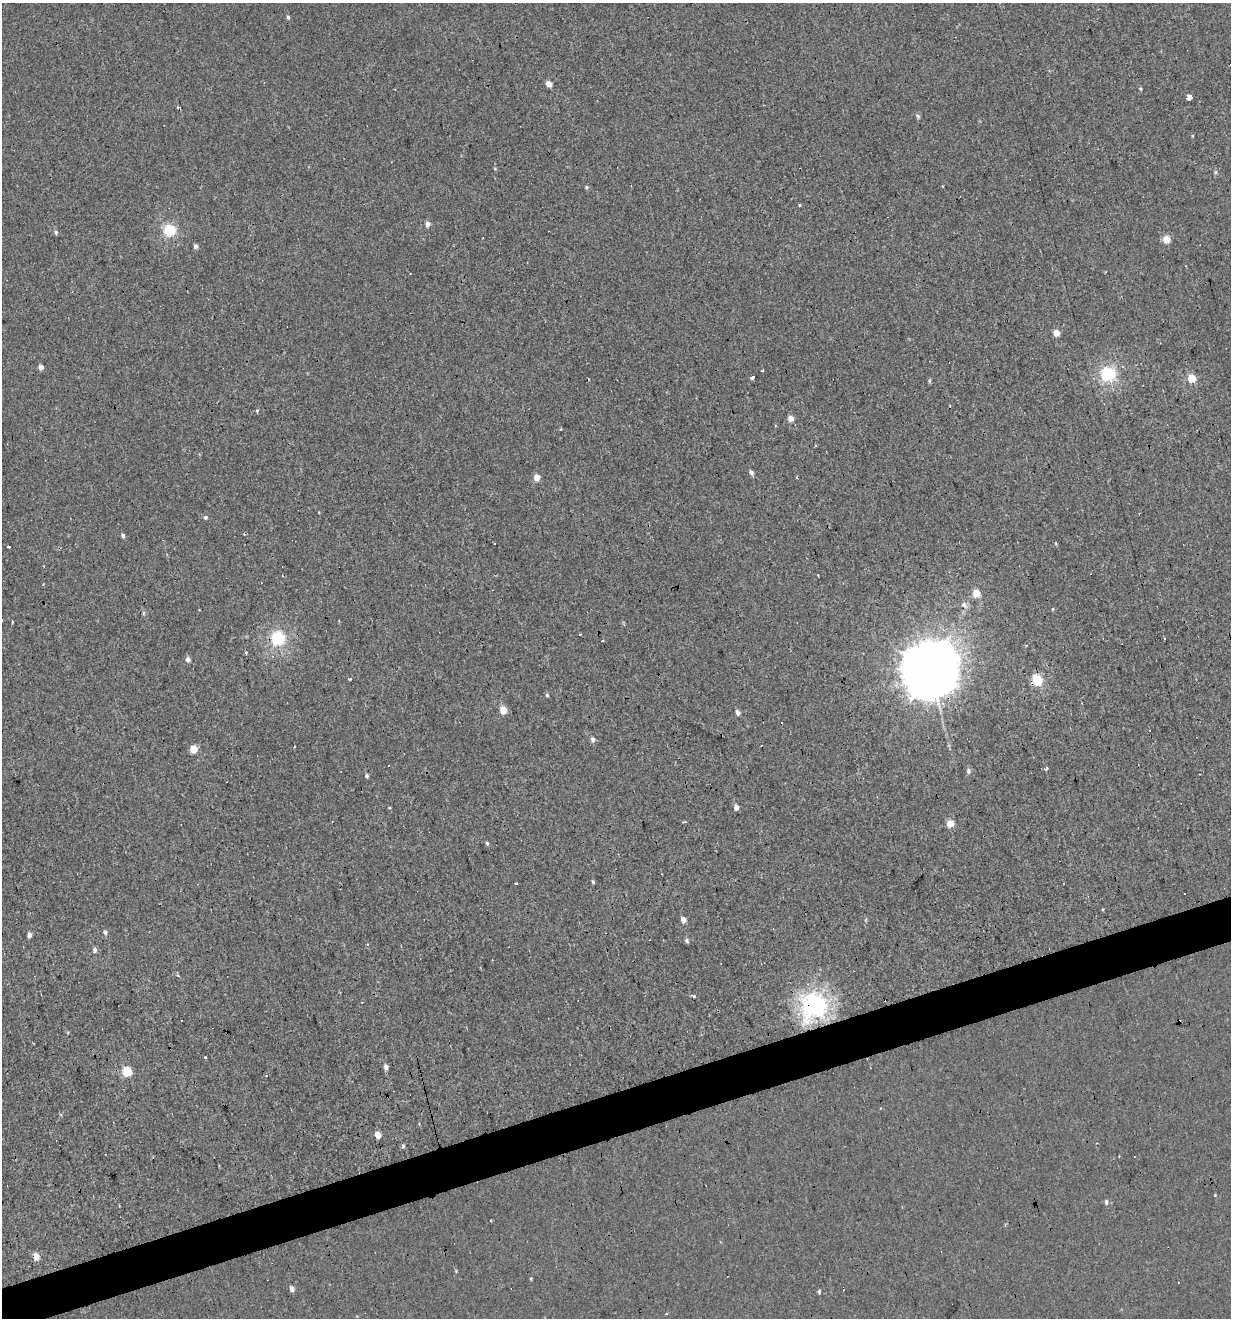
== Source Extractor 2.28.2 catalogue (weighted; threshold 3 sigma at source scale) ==
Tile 7 of 4 x 4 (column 3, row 2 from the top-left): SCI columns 2563-3791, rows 2631-3946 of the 5072 x 5261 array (HDU 1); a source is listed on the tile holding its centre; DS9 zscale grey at full resolution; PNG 1233 x 1320 px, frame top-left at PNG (2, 3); no overlay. Shown black and unused: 3% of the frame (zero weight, under 3 of 4 exposures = <1% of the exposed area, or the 3 px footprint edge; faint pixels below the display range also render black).
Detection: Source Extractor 2.28.2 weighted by HDU 2 'WHT'; one run over the whole footprint, this tile lists its part. Background 0.00193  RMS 0.0037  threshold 0.0167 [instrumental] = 3 sigma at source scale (4.5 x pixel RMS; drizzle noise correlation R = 1.50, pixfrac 1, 0.0396/0.0396 arcsec/px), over >= 5 px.
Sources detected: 97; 18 cosmic-ray / hot-pixel residue — not listed; the other 79 listed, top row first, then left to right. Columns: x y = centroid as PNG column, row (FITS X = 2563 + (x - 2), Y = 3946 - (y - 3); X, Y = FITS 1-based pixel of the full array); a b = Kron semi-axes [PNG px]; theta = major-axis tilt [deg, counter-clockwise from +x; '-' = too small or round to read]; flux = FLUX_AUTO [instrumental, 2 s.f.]
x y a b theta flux
288 17 5 4 - 0.63
549 84 5 4 - 3.6
1140 89 5 4 - 0.42
1189 97 3 3 - 46
178 107 5 3 - 0.61
918 116 6 5 - 0.83
942 186 3 2 - 0.28
587 187 5 4 - 0.53
427 224 6 5 - 1.9
170 230 6 6 - 34
56 232 5 5 - 0.83
1166 239 5 5 - 6.3
195 246 5 4 - 1.3
1056 333 5 5 - 4.6
41 367 4 4 - 2.4
762 370 3 3 - 1
1108 374 6 6 - 62
752 378 4 3 - 7.9
1192 378 5 5 - 11
929 381 6 4 74 0.56
257 410 5 4 - 0.49
791 418 5 5 - 2.9
751 472 6 4 -58 1.3
537 477 5 5 - 4.1
205 517 5 5 - 0.78
244 534 3 2 - 0.35
123 535 5 4 - 0.83
9 547 3 3 - 3.7
818 575 3 2 - 0.34
43 584 3 2 - 0.31
976 593 5 5 - 7.1
964 605 9 7 -65 1.6
1053 609 5 3 - 0.29
143 613 6 4 89 0.55
580 635 3 3 - 2.2
278 638 6 6 - 59
602 641 3 2 - 0.54
246 652 3 3 - 1.7
188 659 6 5 - 1.4
929 669 18 17 - 1900
350 679 3 3 - 0.56
1037 680 6 5 - 20
547 695 5 4 - 0.51
503 710 5 5 - 7.1
737 712 6 5 - 1.4
782 722 3 3 - 1.6
592 740 6 5 - 1.1
194 749 5 5 - 8.5
389 765 3 2 - 0.46
1046 768 4 3 - 2
968 771 8 6 88 1
367 776 4 4 - 0.72
736 807 5 4 - 1.9
684 822 4 2 - 0.61
950 823 5 5 - 5.7
487 843 5 4 - 0.59
593 882 5 3 - 0.54
516 883 3 2 - 0.72
1103 909 3 3 - 1.2
683 919 6 4 -69 2
105 932 6 5 - 1
29 935 4 4 - 1.7
687 940 6 5 - 0.82
94 950 6 5 - 1.2
178 975 5 4 - 0.52
694 996 4 3 - 0.64
814 1005 10 9 - 170
205 1056 3 3 - 2.2
386 1067 6 5 - 1.3
127 1071 5 5 - 20
266 1076 4 3 - 0.5
378 1134 5 4 - 4.3
403 1146 5 4 - 0.67
1215 1195 3 3 - 0.27
1106 1202 7 4 -88 0.84
491 1221 3 2 - 0.49
36 1256 6 5 - 3.9
292 1289 5 4 - 1.7
819 1292 4 3 - 1.2
Overlapping masked pixels (flux is a lower limit): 2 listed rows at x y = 929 669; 814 1005